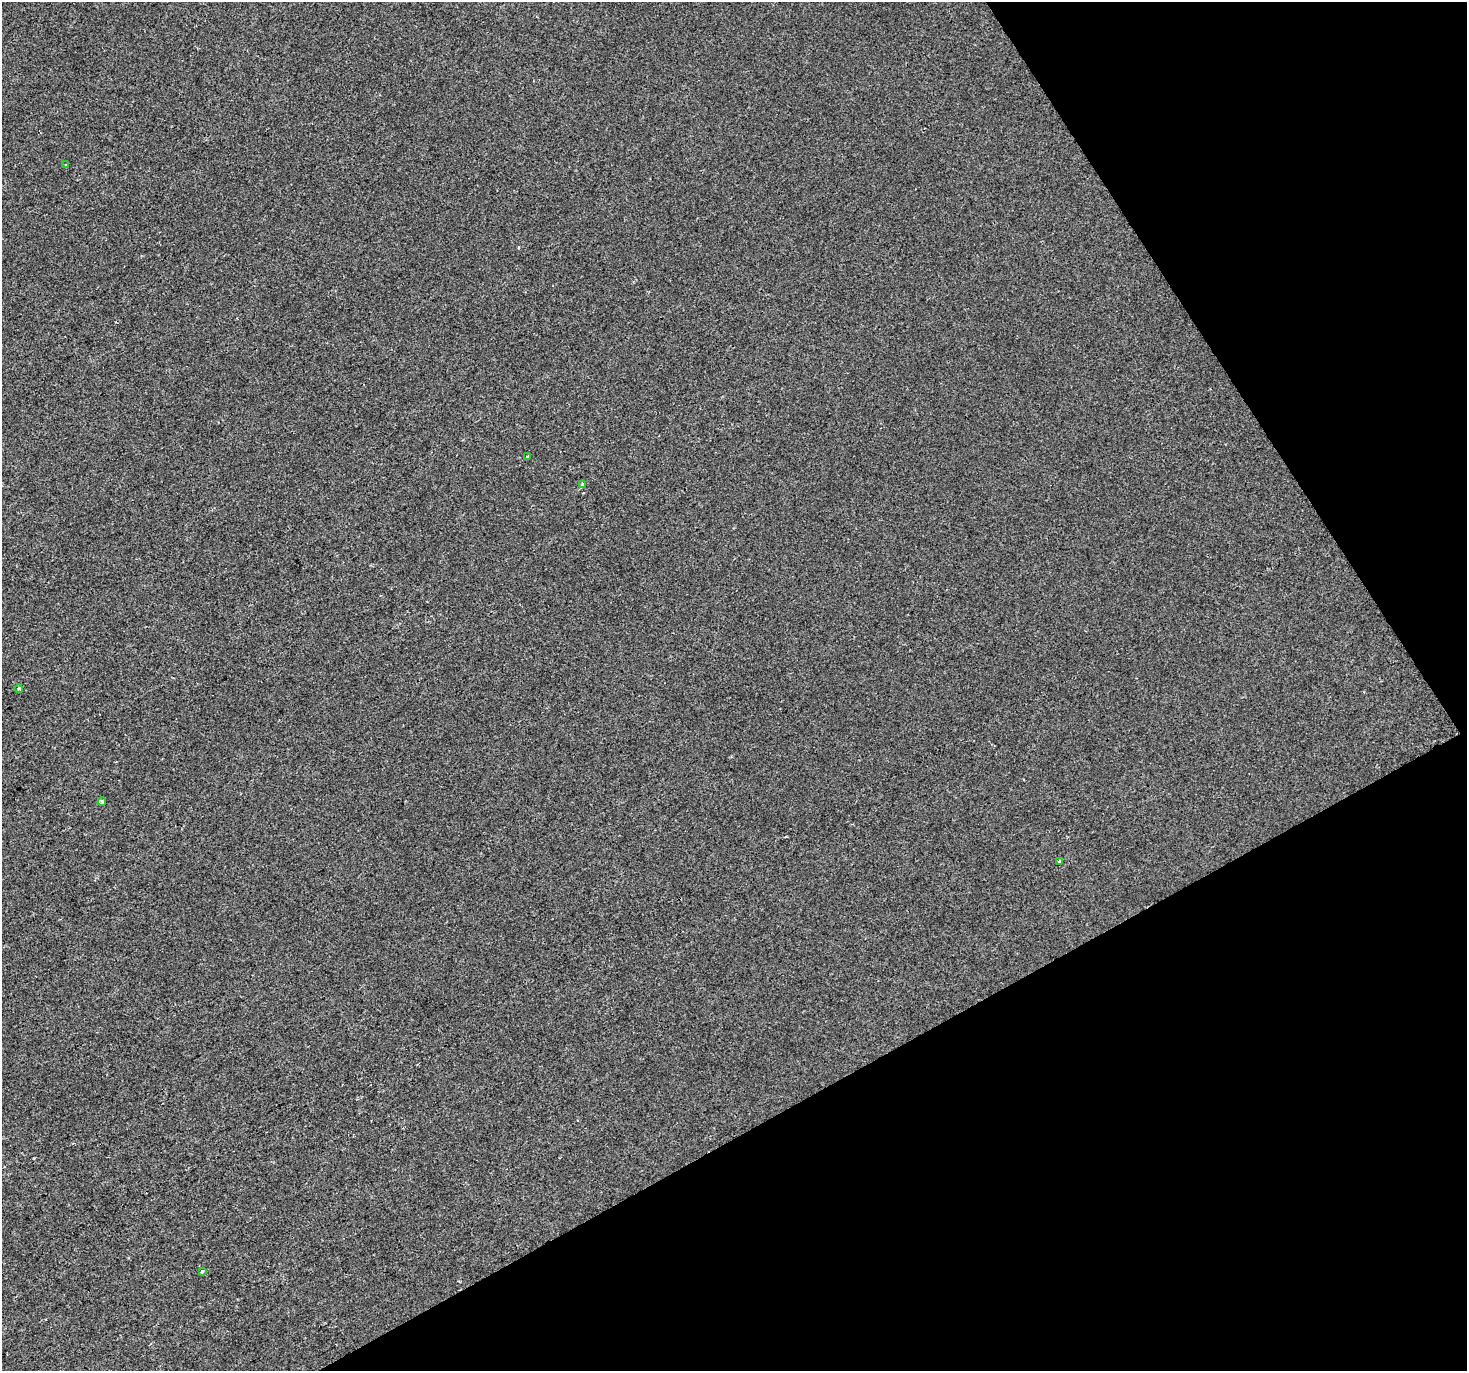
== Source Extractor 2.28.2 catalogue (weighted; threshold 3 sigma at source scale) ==
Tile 12 of 4 x 4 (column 4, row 3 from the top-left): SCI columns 4398-5862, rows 1544-2912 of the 5862 x 5765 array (HDU 1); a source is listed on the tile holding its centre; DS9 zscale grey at full resolution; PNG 1469 x 1373 px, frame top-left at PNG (2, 2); each listed source drawn as its Kron ellipse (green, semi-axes under 4 px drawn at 4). Shown black and unused: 27% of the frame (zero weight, under 2 of 3 exposures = <1% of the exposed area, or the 3 px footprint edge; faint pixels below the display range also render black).
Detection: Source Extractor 2.28.2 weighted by HDU 2 'WHT'; one run over the whole footprint, this tile lists its part. Background -2.36e-04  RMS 0.0042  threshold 0.0188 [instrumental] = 3 sigma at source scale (4.5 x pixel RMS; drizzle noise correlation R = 1.50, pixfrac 1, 0.0396/0.0396 arcsec/px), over >= 5 px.
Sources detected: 8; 1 cosmic-ray / hot-pixel residue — neither listed nor drawn; the other 7 listed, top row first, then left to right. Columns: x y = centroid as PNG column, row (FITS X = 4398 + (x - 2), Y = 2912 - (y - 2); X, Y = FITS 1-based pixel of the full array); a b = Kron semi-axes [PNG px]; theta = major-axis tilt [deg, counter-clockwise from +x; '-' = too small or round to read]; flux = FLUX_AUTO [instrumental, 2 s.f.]
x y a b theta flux
66 165 3 2 - 0.55
527 457 3 3 - 0.79
583 484 3 3 - 3.9
19 689 4 4 - 0.9
102 802 4 3 - 1.1
1059 861 3 3 - 0.9
202 1271 3 3 - 0.78